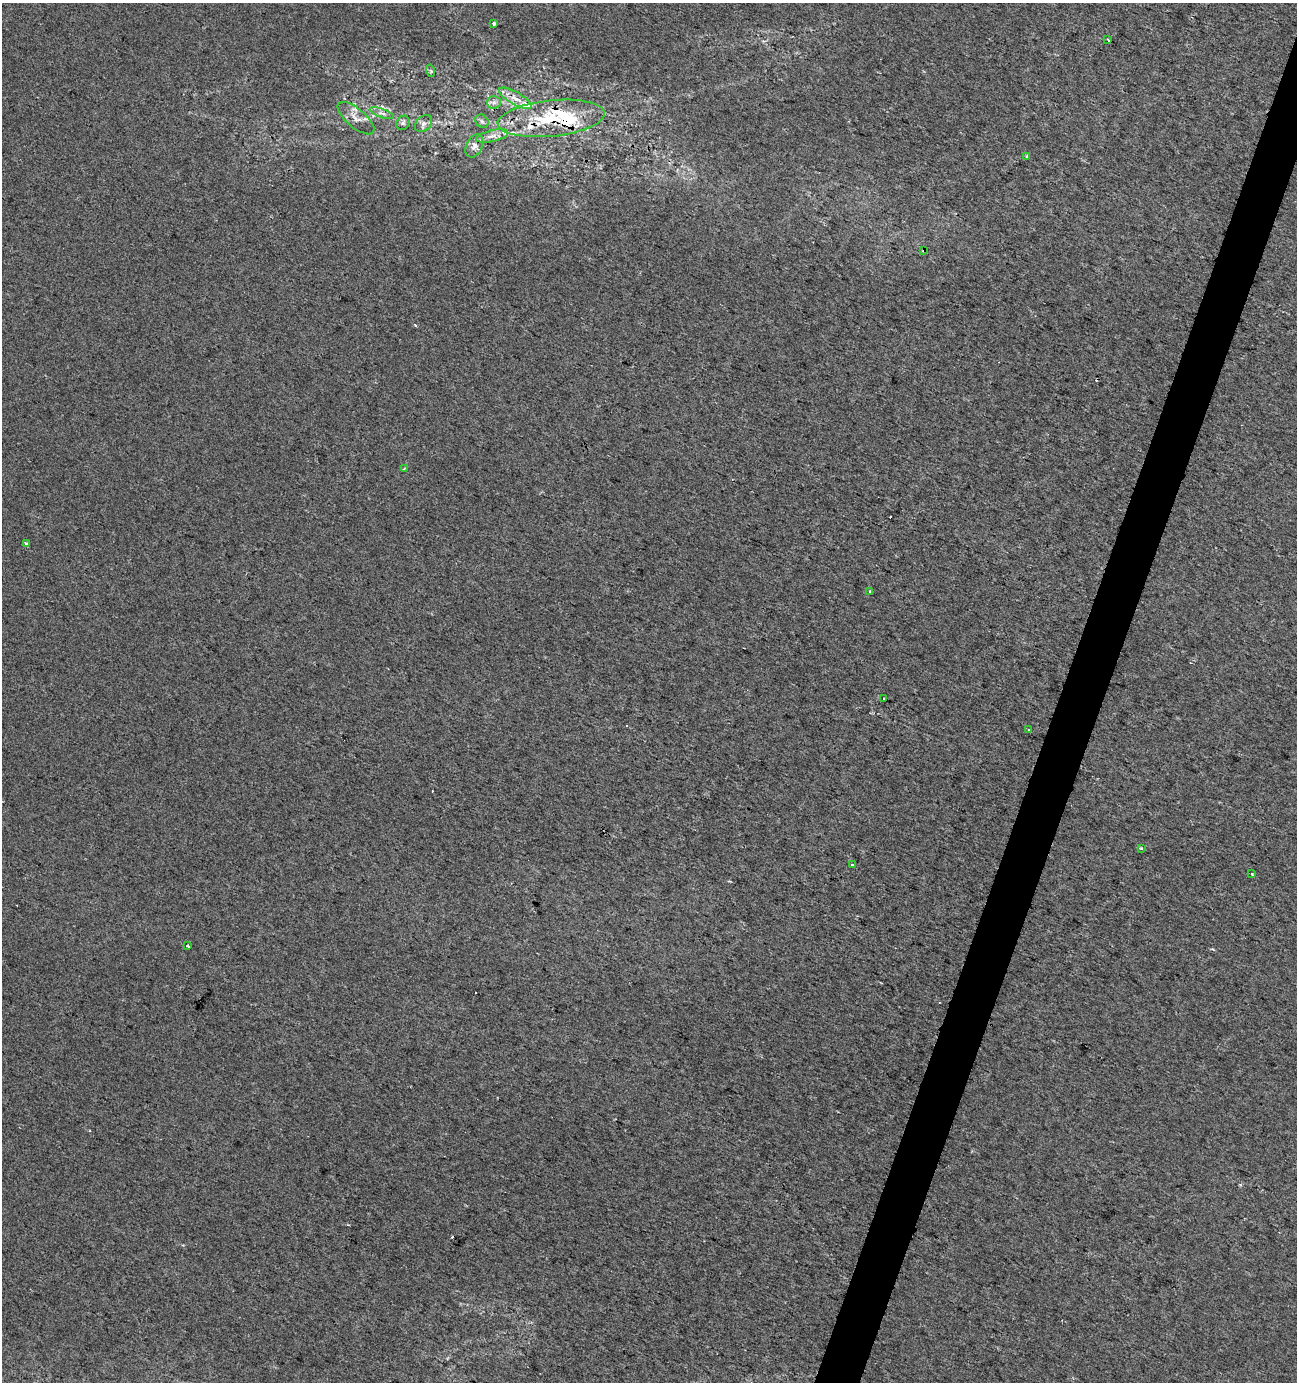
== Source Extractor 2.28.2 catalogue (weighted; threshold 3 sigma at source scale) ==
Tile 10 of 4 x 4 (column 2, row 3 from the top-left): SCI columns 1506-2800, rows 1388-2767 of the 5665 x 5528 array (HDU 1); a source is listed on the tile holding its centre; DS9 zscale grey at full resolution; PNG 1299 x 1384 px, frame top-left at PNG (2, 3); each listed source drawn as its Kron ellipse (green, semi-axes under 4 px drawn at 4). Shown black and unused: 3% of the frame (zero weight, under 2 of 3 exposures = <1% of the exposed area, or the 3 px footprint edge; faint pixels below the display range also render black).
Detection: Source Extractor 2.28.2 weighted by HDU 2 'WHT'; one run over the whole footprint, this tile lists its part. Background 0.0287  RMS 0.0052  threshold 0.0234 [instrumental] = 3 sigma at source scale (4.5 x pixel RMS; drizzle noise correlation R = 1.50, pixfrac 1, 0.0396/0.0396 arcsec/px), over >= 5 px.
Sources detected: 37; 8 cosmic-ray / hot-pixel residue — neither listed nor drawn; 5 inside a brighter listed object's ellipse — not listed separately; the other 24 listed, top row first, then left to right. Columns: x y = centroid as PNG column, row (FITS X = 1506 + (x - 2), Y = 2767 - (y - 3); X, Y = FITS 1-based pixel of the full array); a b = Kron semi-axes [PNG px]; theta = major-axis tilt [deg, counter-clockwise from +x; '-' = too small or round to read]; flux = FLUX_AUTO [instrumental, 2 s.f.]
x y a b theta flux
494 23 3 3 - 1.8
1108 40 3 3 - 1.4
431 71 6 4 -72 0.69
515 98 18 6 -29 5.1
494 102 7 6 - 1.9
382 113 13 3 -20 1.4
356 118 22 9 -40 5.2
551 118 54 18 6 34
482 121 7 6 - 1.3
403 123 7 6 - 1.4
423 124 10 7 44 2.3
492 136 16 5 13 3.8
474 146 12 8 64 3.2
1027 156 4 3 - 1.1
924 250 4 3 - 2.2
404 468 4 3 - 0.68
26 543 3 3 - 1
870 591 3 3 - 3.3
884 699 3 2 - 0.63
1028 729 3 2 - 0.59
1141 848 3 3 - 1.4
852 865 3 3 - 2.5
1252 874 3 3 - 3.2
188 946 3 3 - 1.6
Overlapping masked pixels (flux is a lower limit): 2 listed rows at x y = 551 118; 924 250